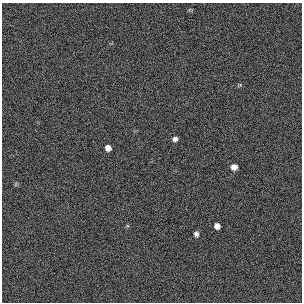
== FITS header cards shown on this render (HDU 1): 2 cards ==
NAXIS1  =                  300 / length of original image axis
NAXIS2  =                  300 / length of original image axis

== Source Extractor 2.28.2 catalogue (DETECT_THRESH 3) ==
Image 300 x 300 px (HDU 1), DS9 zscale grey, 1 PNG px = 1 image px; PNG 304 x 304 px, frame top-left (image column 1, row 300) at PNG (2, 3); no overlay
Background 383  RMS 66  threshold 198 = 3 sigma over >= 5 px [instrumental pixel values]
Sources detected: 5; all 5 listed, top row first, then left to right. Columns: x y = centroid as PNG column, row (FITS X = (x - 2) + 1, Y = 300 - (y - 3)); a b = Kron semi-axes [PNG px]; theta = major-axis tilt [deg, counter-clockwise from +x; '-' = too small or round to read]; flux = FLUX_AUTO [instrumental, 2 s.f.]
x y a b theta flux
175 139 6 5 - 14000
108 148 6 5 - 26000
234 167 6 6 - 28000
217 226 5 5 - 25000
196 234 6 5 - 12000